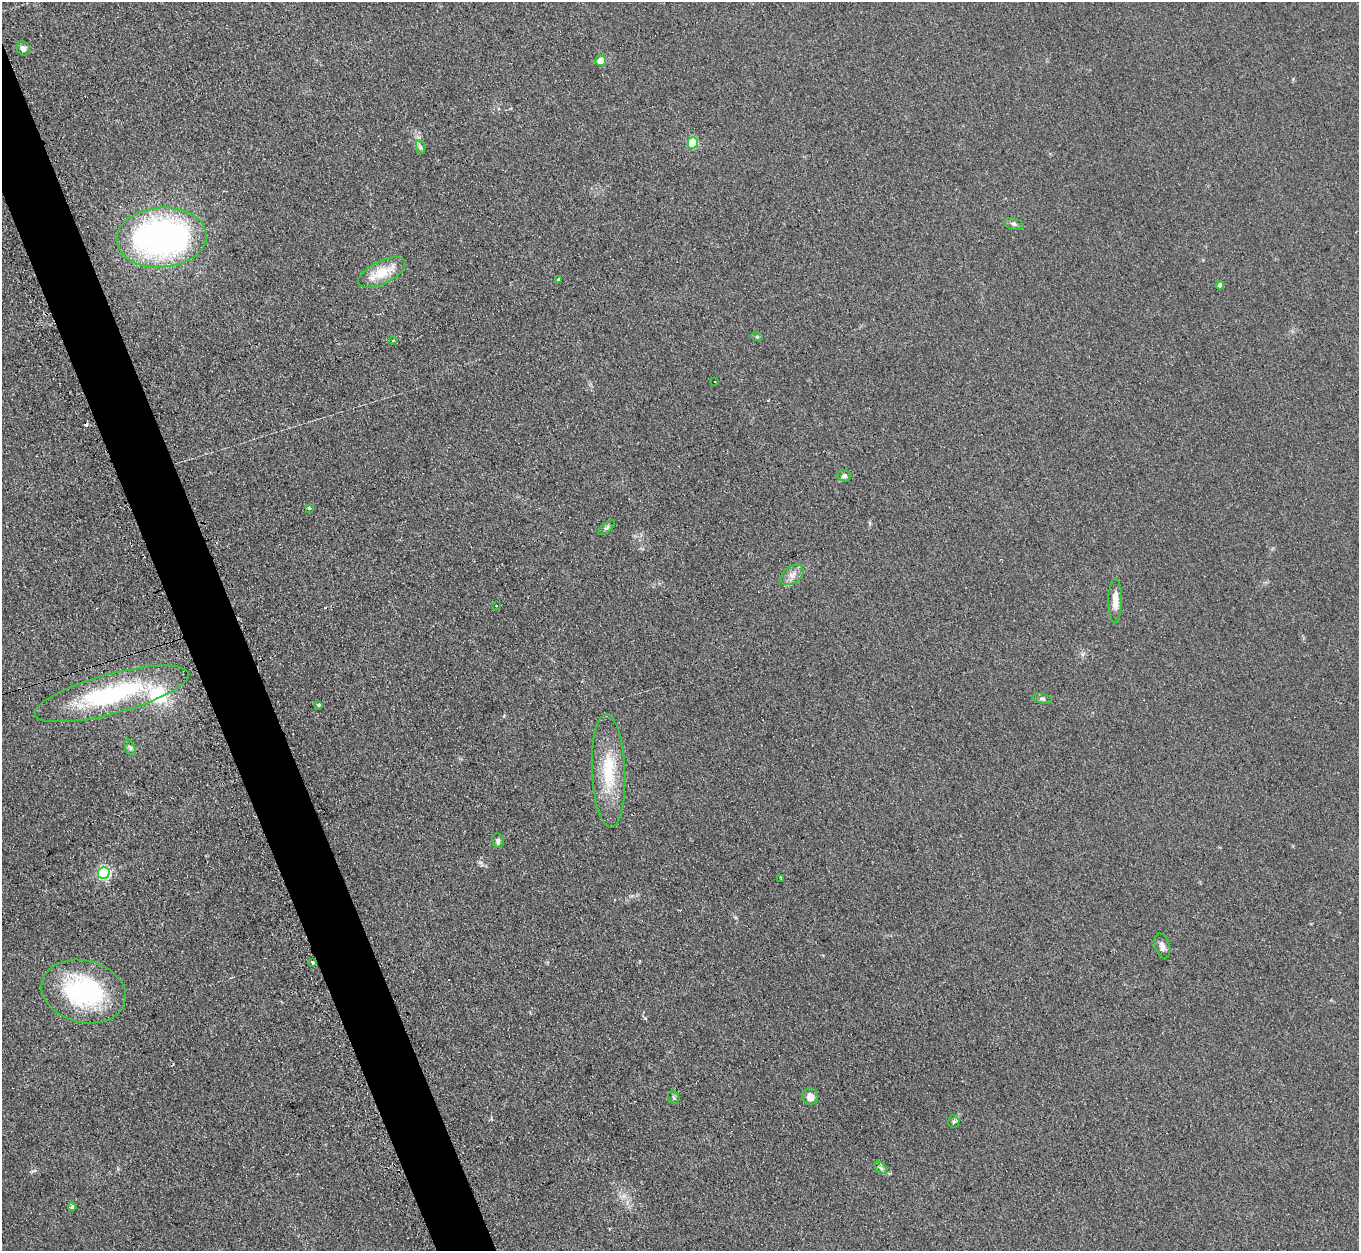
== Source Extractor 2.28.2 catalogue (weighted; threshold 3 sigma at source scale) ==
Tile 11 of 4 x 4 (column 3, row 3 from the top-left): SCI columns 2735-4091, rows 1528-2776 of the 5457 x 5421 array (HDU 1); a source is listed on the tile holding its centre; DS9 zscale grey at full resolution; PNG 1361 x 1253 px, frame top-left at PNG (2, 2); each listed source drawn as its Kron ellipse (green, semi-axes under 4 px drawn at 4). Shown black and unused: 4% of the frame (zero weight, under 2 of 3 exposures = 2% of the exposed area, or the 3 px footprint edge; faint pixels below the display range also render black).
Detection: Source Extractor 2.28.2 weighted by HDU 2 'WHT'; one run over the whole footprint, this tile lists its part. Background 0.154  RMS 0.014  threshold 0.0609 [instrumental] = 3 sigma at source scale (4.5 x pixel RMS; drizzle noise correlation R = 1.50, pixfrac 1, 0.05/0.05 arcsec/px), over >= 5 px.
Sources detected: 38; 3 cosmic-ray / hot-pixel residue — neither listed nor drawn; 1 inside a brighter listed object's ellipse — not listed separately; the other 34 listed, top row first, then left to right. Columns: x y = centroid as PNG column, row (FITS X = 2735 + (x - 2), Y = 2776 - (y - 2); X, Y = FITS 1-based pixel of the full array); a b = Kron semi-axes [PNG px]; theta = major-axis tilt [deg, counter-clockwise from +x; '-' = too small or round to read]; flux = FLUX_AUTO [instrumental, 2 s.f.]
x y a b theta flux
23 48 7 6 - 5.2
601 61 5 5 - 17
693 143 5 5 - 81
420 147 7 4 -71 2.5
1014 224 10 5 -13 3.9
161 237 45 30 4 470
382 272 26 11 26 35
559 279 3 3 - 2.2
1220 285 4 4 - 5.2
757 337 6 3 -18 1.6
393 340 4 3 - 1.6
715 381 3 2 - 1.5
844 476 7 5 -14 3.8
309 508 3 3 - 5.2
607 528 10 5 41 2.9
792 575 13 8 36 9.1
1115 601 22 7 89 14
496 606 2 2 - 1.3
112 694 79 20 15 180
1042 699 10 5 -11 3.4
319 705 4 3 - 3.6
130 748 9 4 -63 2.8
608 771 57 16 -87 65
498 841 7 6 - 4.1
104 873 6 6 - 200
781 878 3 2 - 2.7
1162 946 13 7 -72 6.8
313 962 3 3 - 12
83 991 43 31 -14 180
810 1096 8 8 - 10
674 1098 7 5 -60 2.6
954 1121 6 5 - 2.5
881 1168 7 4 -45 2.9
72 1207 4 3 - 5.3
Overlapping masked pixels (flux is a lower limit): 1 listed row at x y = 313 962